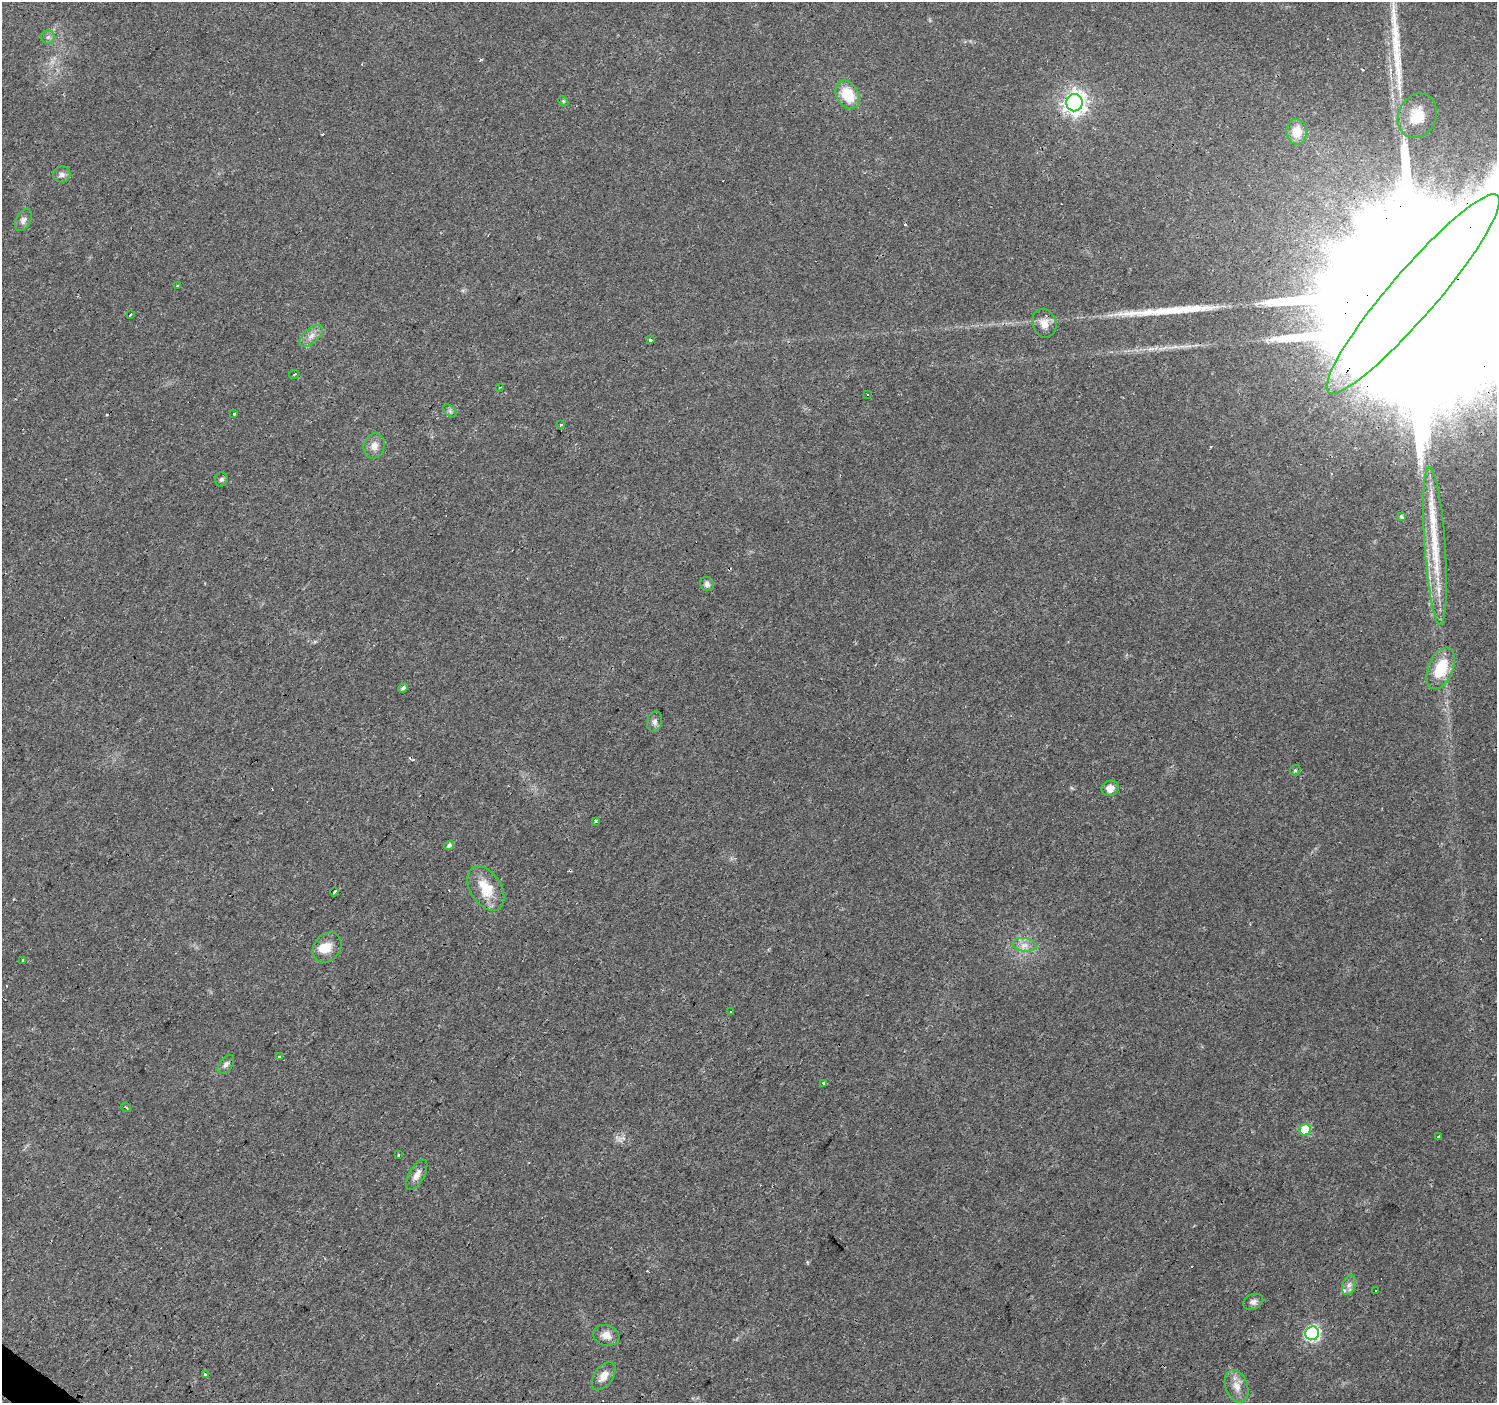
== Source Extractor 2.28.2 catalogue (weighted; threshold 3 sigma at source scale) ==
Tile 7 of 4 x 4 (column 3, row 2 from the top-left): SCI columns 2992-4486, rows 2975-4375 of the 5984 x 6013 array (HDU 1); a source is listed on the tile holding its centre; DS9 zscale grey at full resolution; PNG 1499 x 1405 px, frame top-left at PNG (2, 2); each listed source drawn as its Kron ellipse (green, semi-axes under 4 px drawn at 4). Shown black and unused: <1% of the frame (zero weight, under 3 of 4 exposures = <1% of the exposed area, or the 3 px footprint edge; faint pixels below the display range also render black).
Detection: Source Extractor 2.28.2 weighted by HDU 2 'WHT'; one run over the whole footprint, this tile lists its part. Background 0.0294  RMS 0.0034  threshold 0.0154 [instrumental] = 3 sigma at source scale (4.5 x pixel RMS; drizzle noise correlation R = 1.50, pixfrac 1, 0.0396/0.0396 arcsec/px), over >= 5 px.
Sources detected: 79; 1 too faint to see at this stretch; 1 inside a brighter object's white glare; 17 cosmic-ray / hot-pixel residue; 3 long thin detections or spike segments (spike, bleed or trail) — neither listed nor drawn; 3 inside a brighter listed object's ellipse — not listed separately; the other 54 listed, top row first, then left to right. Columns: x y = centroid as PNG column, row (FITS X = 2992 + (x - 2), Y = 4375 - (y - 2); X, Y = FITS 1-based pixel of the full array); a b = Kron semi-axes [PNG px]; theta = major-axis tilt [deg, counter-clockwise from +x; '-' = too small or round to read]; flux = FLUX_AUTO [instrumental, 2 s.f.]
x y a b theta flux
48 37 7 6 - 0.97
847 95 15 11 -60 10
563 101 6 4 -47 0.47
1075 103 8 8 - 240
1417 116 23 19 64 10
1297 132 13 10 -86 5.4
62 174 8 8 - 1.4
23 220 12 7 60 1.5
177 286 3 3 - 3.1
1413 294 130 23 49 82000
130 314 4 2 - 0.81
1044 323 14 12 -70 3.5
311 336 14 7 42 2.4
651 339 3 3 - 1.7
294 374 5 3 - 0.39
500 387 3 2 - 0.28
867 395 3 3 - 2.3
450 411 8 4 -46 0.75
234 414 3 3 - 0.92
561 424 3 3 - 1.6
374 446 13 10 73 2.7
221 479 7 6 - 0.75
1401 516 4 3 - 1.2
1435 546 79 10 -86 19
707 584 7 6 - 1.2
1441 668 22 12 67 13
403 688 5 4 - 0.96
655 722 10 7 76 1.3
1295 770 6 4 43 0.48
1110 788 9 7 16 2.8
596 821 4 3 - 1.6
449 845 5 4 - 0.98
486 888 24 15 -58 9.5
335 892 4 3 - 1.9
1024 945 12 6 -8 2.3
327 948 16 13 50 4.8
23 960 3 3 - 2.9
731 1012 3 3 - 1.3
279 1056 3 3 - 1.4
226 1064 11 6 53 1.3
824 1083 3 3 - 20
126 1107 5 3 - 0.7
1305 1130 6 5 - 16
1439 1136 4 3 - 3.2
399 1155 3 3 - 1.5
417 1175 17 7 61 2.6
1349 1285 10 6 70 1.5
1376 1291 3 3 - 1.1
1253 1302 10 7 22 1.5
1312 1333 7 7 - 65
606 1335 13 10 -18 3.1
205 1374 4 3 - 1.9
604 1376 16 9 55 3.4
1237 1386 16 11 -70 3.6
Overlapping masked pixels (flux is a lower limit): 1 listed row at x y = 1413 294
Isophote crosses this tile's border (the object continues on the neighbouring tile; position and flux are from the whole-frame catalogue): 1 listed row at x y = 1413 294